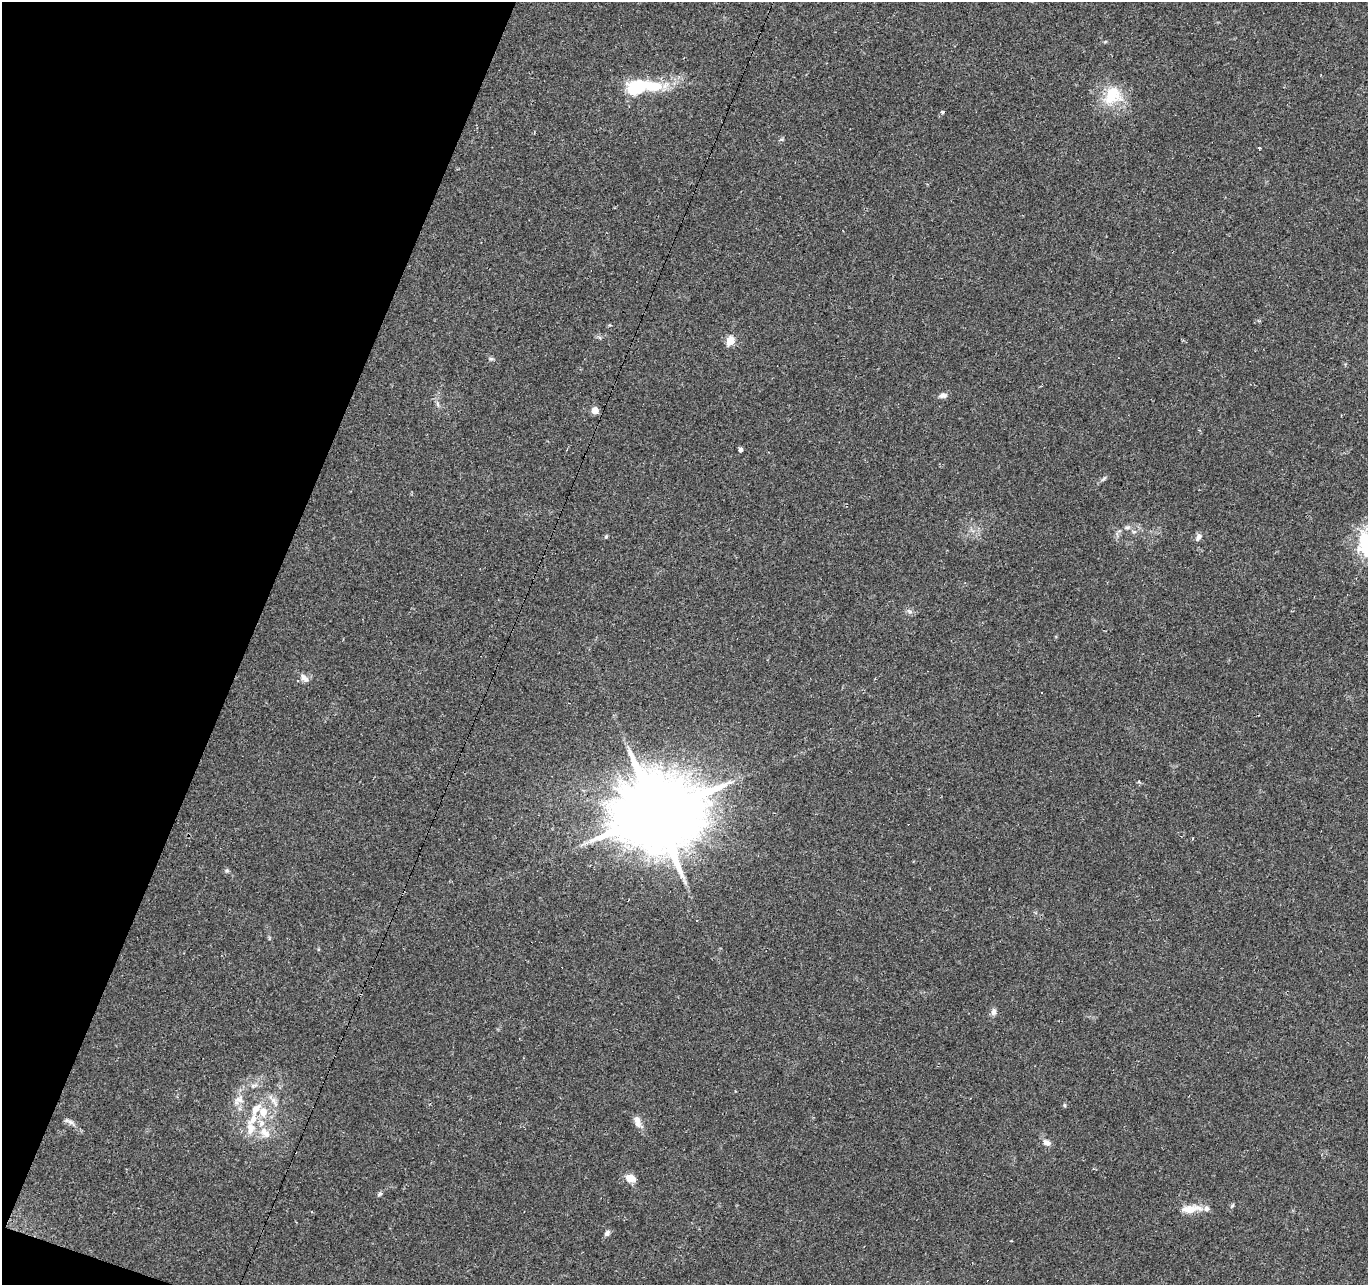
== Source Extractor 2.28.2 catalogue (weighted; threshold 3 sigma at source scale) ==
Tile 9 of 4 x 4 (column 1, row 3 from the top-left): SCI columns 1-1366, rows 1492-2774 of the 5469 x 5613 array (HDU 1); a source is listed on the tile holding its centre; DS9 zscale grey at full resolution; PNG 1370 x 1287 px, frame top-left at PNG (2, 2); no overlay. Shown black and unused: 18% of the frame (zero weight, under 2 of 3 exposures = <1% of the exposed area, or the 3 px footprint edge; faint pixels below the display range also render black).
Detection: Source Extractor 2.28.2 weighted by HDU 2 'WHT'; one run over the whole footprint, this tile lists its part. Background 0.0249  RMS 0.0036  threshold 0.0161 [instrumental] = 3 sigma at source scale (4.5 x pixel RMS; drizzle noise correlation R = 1.50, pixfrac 1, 0.0396/0.0396 arcsec/px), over >= 5 px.
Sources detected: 50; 2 inside a brighter object's white glare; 6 cosmic-ray / hot-pixel residue — not listed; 5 inside a brighter listed object's ellipse — not listed separately; the other 37 listed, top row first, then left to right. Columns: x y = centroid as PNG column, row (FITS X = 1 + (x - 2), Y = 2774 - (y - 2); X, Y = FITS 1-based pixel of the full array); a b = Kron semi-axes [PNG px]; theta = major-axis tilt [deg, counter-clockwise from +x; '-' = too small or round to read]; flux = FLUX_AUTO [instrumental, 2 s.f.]
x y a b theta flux
635 87 28 16 20 16
1112 96 28 24 47 14
942 112 3 3 - 2.4
782 139 6 4 44 0.56
730 341 5 5 - 13
491 359 6 5 - 0.64
943 395 11 7 7 1.4
437 404 7 4 -88 0.73
595 410 5 5 - 6.2
741 449 4 4 - 1.3
1127 527 8 6 21 1.2
1134 532 6 4 0 0.62
606 537 5 5 - 0.45
1198 537 10 6 62 1.4
1366 546 46 24 77 21
909 611 10 5 -27 1
304 678 13 7 -42 2
1139 782 5 3 - 0.45
656 814 22 19 29 5700
227 871 6 6 - 0.67
697 921 3 3 - 0.54
993 1012 9 6 73 1.5
254 1085 11 5 11 1.4
239 1100 13 10 8 2.9
274 1102 18 6 -59 2.5
1064 1105 5 4 - 0.46
263 1112 14 11 89 5.3
637 1119 16 9 -59 2.6
69 1122 20 5 -33 1.7
251 1128 19 11 -90 5.6
267 1134 15 12 -3 4.3
1047 1143 10 8 -30 1.9
630 1178 11 8 -14 3.8
380 1194 8 5 39 0.67
1232 1205 7 4 62 0.55
1190 1209 29 10 7 5.4
607 1233 8 6 51 1.1
Overlapping masked pixels (flux is a lower limit): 1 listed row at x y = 656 814
Isophote crosses this tile's border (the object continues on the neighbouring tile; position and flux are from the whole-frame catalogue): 1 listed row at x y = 1366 546